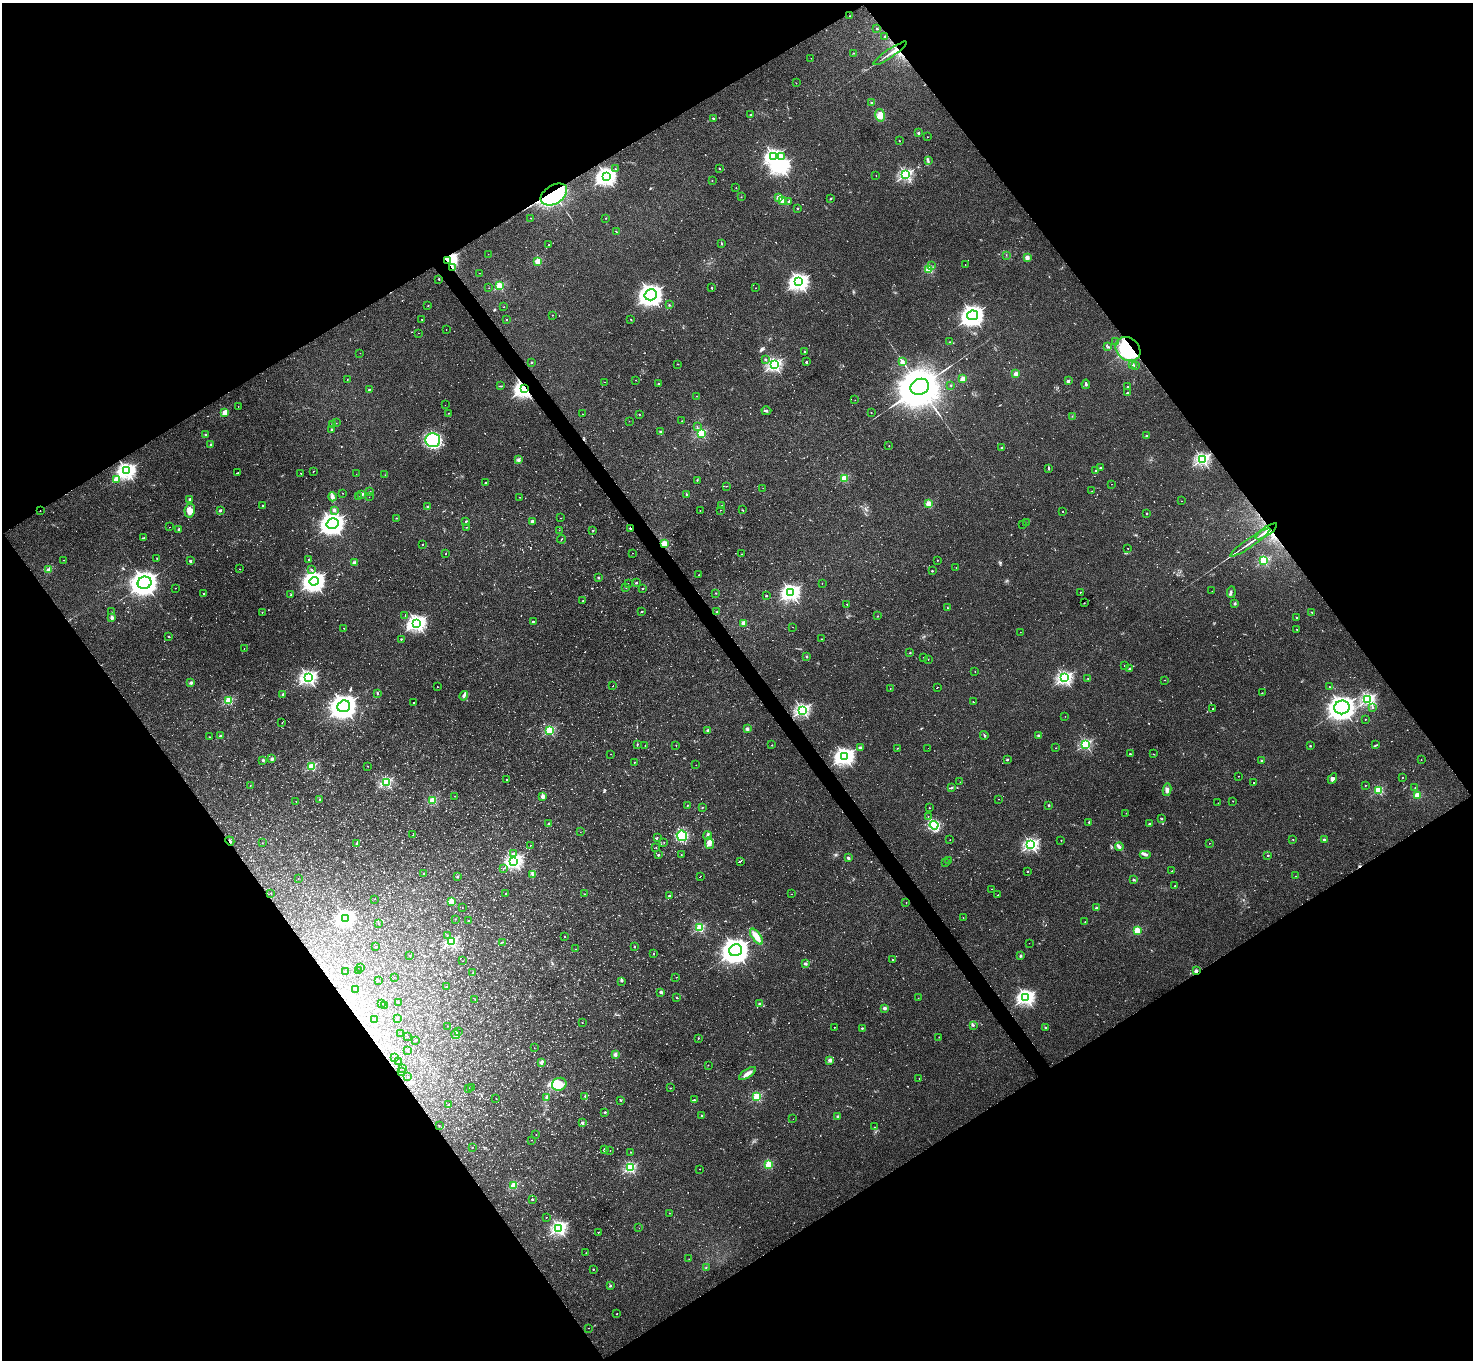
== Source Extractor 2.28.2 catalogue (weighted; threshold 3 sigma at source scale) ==
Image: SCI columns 1-5884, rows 156-5584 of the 5886 x 5878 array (HDU 1 of 3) = the unmasked area's bounding box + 8 px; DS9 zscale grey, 4 x 4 block average (1 PNG px = mean of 4 x 4 image px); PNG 1475 x 1362 px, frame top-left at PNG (2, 3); each listed source drawn as its Kron ellipse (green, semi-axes under 4 px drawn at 4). Shown black and unused: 49% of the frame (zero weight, under 3 of 4 exposures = <1% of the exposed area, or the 3 px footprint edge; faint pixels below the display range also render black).
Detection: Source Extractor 2.28.2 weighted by HDU 2 'WHT'. Background 0.041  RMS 0.0043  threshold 0.0194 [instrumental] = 3 sigma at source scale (4.5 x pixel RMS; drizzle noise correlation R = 1.50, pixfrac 1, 0.05/0.05 arcsec/px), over >= 5 px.
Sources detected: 976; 46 too faint to see at this stretch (4 x 4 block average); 4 inside a brighter object's white glare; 10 cosmic-ray / hot-pixel residue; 3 long thin detections or spike segments (spike, bleed or trail) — neither listed nor drawn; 13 coinciding with a brighter row at this scale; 7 inside a brighter listed object's ellipse — not listed separately; of the other 893, all 500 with FLUX_AUTO >= 0.7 (the completeness limit of this list) listed and drawn (393 fainter detections not listed), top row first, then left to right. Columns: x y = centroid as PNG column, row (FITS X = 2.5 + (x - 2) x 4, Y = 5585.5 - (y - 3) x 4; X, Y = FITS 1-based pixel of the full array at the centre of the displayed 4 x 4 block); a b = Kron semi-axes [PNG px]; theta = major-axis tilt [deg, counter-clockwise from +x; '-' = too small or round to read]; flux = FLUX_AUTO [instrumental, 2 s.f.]
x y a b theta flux
850 16 2 2 - 1.6
877 29 2 2 - 1.8
885 36 2 2 - 5
853 53 2 2 - 0.93
890 53 20 2 34 12
811 58 2 2 - 0.9
796 83 3 2 - 0.76
872 103 2 2 - 10
751 115 3 2 - 2.7
880 115 6 4 -78 24
713 118 2 2 - 6.2
918 133 2 2 - 10
927 137 2 2 - 0.74
899 141 2 2 - 0.93
781 156 2 2 - 3
774 157 3 3 - 830
928 161 4 2 - 3.7
719 168 2 2 - 5.3
615 169 2 2 - 0.71
876 175 2 2 - 2.2
906 175 2 2 - 470
606 176 4 3 - 900
712 180 2 2 - 2.5
736 188 2 2 - 2.1
554 194 14 9 32 490
741 197 2 2 - 0.74
778 198 2 2 - 51
831 198 2 2 - 1.7
782 201 2 2 - 55
789 202 2 2 - 1.6
797 208 2 2 - 7.6
530 218 2 2 - 1.9
606 218 2 2 - 3.4
616 232 2 2 - 1.9
721 244 2 2 - 0.98
549 245 2 2 - 1.5
488 254 2 2 - 0.83
1006 255 2 2 - 0.79
1027 257 2 2 - 59
448 260 3 2 - 860
538 261 2 2 - 110
965 265 2 2 - 0.74
931 266 2 2 - 1.2
453 267 3 2 - 2.1
929 270 2 2 - 190
480 273 2 2 - 1.2
439 279 2 2 - 2.1
799 282 4 3 - 940
499 286 2 2 - 180
489 288 2 2 - 0.75
712 288 2 2 - 7.3
755 288 2 2 - 0.87
651 295 6 5 - 1500
669 305 2 2 - 3.5
428 306 2 2 - 1.5
504 307 2 2 - 1
552 315 2 2 - 2.2
972 315 5 5 - 1300
422 319 2 2 - 0.92
631 319 2 2 - 1.1
506 320 2 2 - 3.6
446 330 2 2 - 0.79
418 333 2 2 - 0.76
1116 341 2 2 - 2
950 342 2 2 - 1.7
1108 347 2 2 - 2.7
1128 349 13 11 -39 240
805 352 2 2 - 11
360 353 2 2 - 0.74
765 359 2 2 - 2.2
532 362 2 2 - 6.7
806 362 2 2 - 10
902 362 2 2 - 50
678 364 2 2 - 0.84
1132 364 2 2 - 8.5
774 365 2 2 - 610
1135 366 2 2 - 10
1016 374 2 2 - 55
347 379 2 2 - 0.89
963 379 2 2 - 91
636 380 2 2 - 1.1
1068 381 2 2 - 22
604 382 2 2 - 2.8
659 384 2 2 - 21
1086 384 5 2 - 4.8
501 386 2 2 - 1.3
951 386 2 2 - 3
920 387 9 7 22 9900
1127 387 2 2 - 3.9
369 389 3 2 - 1.8
524 389 3 3 - 980
1127 393 2 2 - 9.1
697 396 2 2 - 1.2
855 400 2 2 - 0.71
445 405 2 2 - 1
238 406 2 2 - 1.4
766 411 5 2 - 2.9
225 412 2 2 - 81
871 412 2 2 - 2.4
448 413 2 2 - 2.3
582 414 2 2 - 1.1
639 414 2 2 - 3.6
1072 416 2 2 - 0.8
629 421 2 2 - 0.95
682 421 2 2 - 1.3
336 423 2 2 - 0.88
332 425 2 2 - 7.2
697 426 2 2 - 0.8
332 430 2 2 - 21
661 432 2 2 - 23
701 433 2 2 - 260
205 434 2 2 - 4.5
1146 436 2 2 - 8.8
433 440 7 7 - 280
210 445 2 2 - 5
889 446 2 2 - 2.6
1001 448 3 2 - 1.6
1202 459 2 2 - 490
518 460 3 3 - 4.8
1100 468 2 2 - 11
1048 469 3 2 - 2.4
127 471 3 3 - 930
313 471 2 2 - 0.77
1096 471 2 2 - 1.2
237 473 2 2 - 4.5
301 473 2 2 - 1.6
356 474 2 2 - 0.93
385 475 2 2 - 2.1
844 478 2 2 - 150
116 479 2 2 - 77
697 481 2 2 - 1.4
485 483 2 2 - 3.4
1111 484 2 2 - 0.72
726 486 2 2 - 0.71
763 488 2 2 - 1.4
1092 491 2 2 - 0.95
370 492 3 2 - 1.7
343 493 2 2 - 0.96
687 494 2 2 - 1.9
362 495 2 2 - 2.2
332 497 4 3 - 8.6
358 497 2 2 - 1.3
369 497 2 2 - 0.72
519 497 2 2 - 0.87
190 499 2 2 - 21
1181 501 2 2 - 0.95
929 504 2 2 - 120
262 505 2 2 - 2.3
722 505 2 2 - 1.3
428 507 2 2 - 20
220 510 2 2 - 16
334 510 2 2 - 30
700 510 2 2 - 2.1
720 510 2 2 - 0.9
742 510 3 2 - 1.5
40 511 2 2 - 1.9
190 511 7 5 81 24
1063 512 2 2 - 1.8
1147 513 2 2 - 5.7
397 518 2 2 - 1
561 518 2 2 - 1.2
466 521 2 2 - 2.6
532 521 2 2 - 21
1026 522 2 2 - 0.73
333 524 6 5 - 1600
1023 524 2 2 - 1.2
169 527 2 2 - 64
466 527 2 2 - 2
630 528 2 2 - 9.8
179 529 2 2 - 12
559 530 2 2 - 1.2
593 530 2 2 - 5
1266 531 13 2 34 24
144 538 3 2 - 1.8
561 539 4 2 - 1.5
1250 542 24 2 35 15
423 544 2 2 - 2.1
664 544 2 2 - 140
1128 548 2 2 - 1.1
633 553 2 2 - 0.82
446 554 2 2 - 1.1
742 554 2 2 - 1.1
157 558 2 2 - 0.89
309 559 2 2 - 6.2
63 560 2 2 - 1.1
937 560 2 2 - 0.9
190 561 2 2 - 18
1264 561 2 2 - 260
354 563 2 2 - 52
956 568 2 2 - 2.5
239 569 2 2 - 1.8
311 569 2 2 - 1.4
49 570 2 2 - 71
932 571 2 2 - 7.5
699 575 2 2 - 1.6
598 577 2 2 - 17
314 581 5 4 - 1400
145 583 7 6 - 2300
628 583 2 2 - 0.73
636 583 2 2 - 9
822 583 2 2 - 0.86
626 587 2 2 - 9.9
175 588 2 2 - 1.6
643 588 2 2 - 4.9
1212 591 2 2 - 0.86
791 592 3 3 - 780
1080 592 2 2 - 2.2
1231 592 6 2 84 4.1
716 593 2 2 - 3.2
203 594 2 2 - 3.2
291 595 3 2 - 2.1
766 596 2 2 - 5.2
583 600 2 2 - 1.5
1084 603 2 2 - 0.73
1235 603 2 2 - 19
847 604 2 2 - 1.6
947 608 2 2 - 1.2
642 611 2 2 - 4.4
111 612 2 2 - 0.84
262 612 2 2 - 2.2
717 612 2 2 - 9.4
1312 612 3 2 - 1.4
405 616 2 2 - 0.81
877 616 2 2 - 1
112 618 2 2 - 37
1297 618 2 2 - 2.1
533 621 3 2 - 1.5
417 623 3 3 - 870
743 623 2 2 - 55
793 627 2 2 - 0.74
343 628 2 2 - 1.5
1297 629 2 2 - 2.1
1020 632 2 2 - 0.86
168 636 2 2 - 1.9
401 639 2 2 - 4.7
821 639 2 2 - 1.2
244 649 2 2 - 0.87
910 653 2 2 - 4.2
807 656 2 2 - 11
923 657 2 2 - 1.1
928 659 2 2 - 1.8
1124 666 2 2 - 0.73
1129 669 2 2 - 12
975 671 2 2 - 1.4
308 678 3 2 - 690
1064 678 3 2 - 550
1088 679 2 2 - 0.9
1164 680 2 2 - 0.77
191 683 2 2 - 14
613 686 2 2 - 14
437 687 2 2 - 1.8
937 687 2 2 - 9.2
1329 687 2 2 - 1.8
890 688 2 2 - 2.3
378 693 4 2 - 2.2
1262 693 2 2 - 1
283 694 2 2 - 17
464 696 5 3 - 5.9
1368 699 2 2 - 520
229 701 2 2 - 210
973 702 2 2 - 1.6
414 703 2 2 - 3.1
344 706 6 5 - 2400
1342 707 8 7 - 1700
1372 707 2 2 - 2.2
1213 709 2 2 - 0.77
802 710 2 2 - 500
1065 716 2 2 - 0.74
1365 719 2 2 - 1.7
282 723 2 2 - 2.2
747 729 2 2 - 24
708 730 2 2 - 16
550 731 2 2 - 270
984 735 4 2 - 2.6
1038 735 2 2 - 18
220 736 2 2 - 17
209 737 2 2 - 2.9
637 744 4 2 - 1.6
1085 744 2 2 - 350
645 745 2 2 - 1.7
772 745 2 2 - 2.8
1376 745 4 2 - 2.7
676 746 2 2 - 1
1310 746 2 2 - 7.3
860 748 2 2 - 26
897 748 2 2 - 3.5
928 748 2 2 - 1.2
1056 748 2 2 - 0.72
610 754 2 2 - 1.3
1130 754 2 2 - 6.6
1153 754 2 2 - 1.3
844 756 4 3 - 900
272 759 2 2 - 30
263 760 2 2 - 15
1007 760 2 2 - 2.7
1262 760 2 2 - 14
1421 760 2 2 - 1.1
634 762 2 2 - 3.7
696 765 2 2 - 1.1
312 766 2 2 - 220
368 766 2 2 - 0.75
1238 776 2 2 - 0.72
1402 777 2 2 - 2.1
1332 779 5 3 - 7.4
506 780 2 2 - 4.4
386 782 2 2 - 370
960 782 2 2 - 1.1
1254 782 2 2 - 1.6
250 785 2 2 - 2.4
1365 785 2 2 - 1.5
951 787 2 2 - 1.6
1415 788 2 2 - 2.2
1167 790 6 4 79 8.8
1378 790 2 2 - 220
1417 795 2 2 - 100
455 796 2 2 - 2.8
543 796 2 2 - 40
320 799 2 2 - 10
999 799 2 2 - 0.79
433 800 2 2 - 160
296 801 2 2 - 0.71
1233 801 2 2 - 0.7
1218 803 2 2 - 0.95
687 805 2 2 - 4.8
1049 805 2 2 - 10
702 808 2 2 - 2
929 808 2 2 - 3.7
1126 813 2 2 - 1.5
928 816 2 2 - 1.2
1162 819 3 2 - 2.2
1089 822 2 2 - 3.8
549 824 2 2 - 20
1149 824 2 2 - 15
934 825 4 4 - 130
580 832 2 2 - 0.98
413 835 2 2 - 1.5
682 836 5 5 - 120
707 836 4 2 - 5.7
657 837 2 2 - 1.5
1293 839 2 2 - 1.3
950 840 2 2 - 1.4
1061 840 2 2 - 3.4
1324 840 2 2 - 23
230 841 5 2 - 2.8
664 842 2 2 - 2
262 843 2 2 - 0.91
357 843 2 2 - 8.1
709 843 6 4 -75 12
1209 843 2 2 - 0.88
530 845 2 2 - 0.76
1031 845 2 2 - 620
1119 846 4 4 - 5.6
656 847 2 2 - 1.2
514 854 2 2 - 5.6
658 855 2 2 - 8.8
681 855 2 2 - 2.8
1145 855 6 3 0 7
1268 855 2 2 - 8.3
848 858 3 2 - 5.3
949 860 2 2 - 1.9
514 861 3 3 - 740
740 861 3 2 - 9.8
946 863 3 2 - 1.5
503 869 2 2 - 0.87
1028 871 2 2 - 4.5
1172 871 2 2 - 0.79
423 874 2 2 - 0.89
533 875 2 2 - 1.6
700 876 3 2 - 34
1295 876 2 2 - 2.2
457 877 2 2 - 11
298 879 2 2 - 1.2
1133 880 2 2 - 12
1175 886 2 2 - 3.9
991 889 2 2 - 0.85
271 893 2 2 - 2.2
506 894 2 2 - 2.3
584 894 2 2 - 0.77
791 894 2 2 - 3.9
998 895 3 2 - 3.1
669 896 2 2 - 13
374 899 2 2 - 0.72
451 901 2 2 - 76
906 902 2 2 - 1.4
462 907 2 2 - 1.1
1096 908 2 2 - 22
345 918 3 3 - 830
963 918 2 2 - 1.1
455 919 2 2 - 1.8
468 921 2 2 - 6.5
1085 922 2 2 - 1.9
378 923 2 2 - 2.4
700 928 2 2 - 240
1137 930 2 2 - 130
447 935 2 2 - 0.88
564 936 2 2 - 2.1
756 936 9 4 -54 29
451 942 2 2 - 420
502 942 2 2 - 1.4
1029 943 2 2 - 0.71
634 946 2 2 - 4.5
375 947 3 2 - 1.4
576 949 2 2 - 0.78
736 950 6 6 - 2900
653 954 2 2 - 2.3
410 955 2 2 - 0.81
1020 956 2 2 - 17
892 960 2 2 - 2.6
463 961 2 2 - 0.71
806 964 2 2 - 24
361 967 2 2 - 1.3
359 971 2 2 - 1.3
1196 971 2 2 - 38
346 972 2 2 - 1.3
473 972 2 2 - 0.93
394 977 2 2 - 0.84
676 977 2 2 - 1.2
379 981 2 2 - 0.7
622 981 3 2 - 2.2
447 986 2 2 - 0.82
355 990 2 2 - 1.7
661 992 2 2 - 30
677 997 2 2 - 1.8
1026 997 3 3 - 800
918 998 2 2 - 1.7
475 999 2 2 - 0.9
382 1003 2 2 - 0.74
398 1003 2 2 - 0.8
760 1004 2 2 - 18
385 1005 2 2 - 0.91
884 1008 2 2 - 32
397 1019 3 2 - 1.3
374 1020 2 2 - 0.74
582 1023 2 2 - 1
973 1025 3 2 - 2.4
448 1026 2 2 - 0.85
834 1027 2 2 - 1
1046 1027 2 2 - 1.4
862 1028 2 2 - 6.7
459 1032 2 2 - 0.79
400 1033 2 2 - 4.3
456 1035 5 3 - 5.7
407 1037 2 2 - 0.72
939 1037 2 2 - 2.1
698 1038 2 2 - 1.5
415 1040 2 2 - 11
534 1048 2 2 - 0.88
407 1051 2 2 - 0.71
615 1054 2 2 - 40
395 1058 2 2 - 0.95
830 1060 2 2 - 30
398 1062 2 2 - 0.83
541 1063 2 2 - 25
708 1065 2 2 - 0.84
402 1069 2 2 - 1
401 1071 2 2 - 0.74
748 1073 10 3 34 14
407 1077 2 2 - 0.84
919 1078 2 2 - 0.92
559 1084 7 6 - 42
472 1087 2 2 - 0.74
469 1088 2 2 - 0.84
670 1088 2 2 - 1.4
585 1096 2 2 - 3.8
756 1097 2 2 - 220
546 1098 3 2 - 2.9
496 1099 2 2 - 0.74
621 1100 3 2 - 1.4
694 1100 2 2 - 5.5
449 1104 2 2 - 0.87
605 1112 2 2 - 7.9
702 1116 2 2 - 6
837 1116 2 2 - 12
793 1119 2 2 - 0.84
582 1123 2 2 - 20
439 1126 2 2 - 0.81
875 1127 2 2 - 0.78
536 1135 2 2 - 0.8
532 1140 2 2 - 0.9
472 1148 2 2 - 0.88
604 1150 3 2 - 3.2
610 1151 2 2 - 1.4
630 1152 2 2 - 0.82
768 1164 2 2 - 170
630 1168 2 2 - 370
700 1169 2 2 - 1.5
514 1185 2 2 - 150
532 1199 2 2 - 8.6
669 1213 2 2 - 1.5
546 1217 2 2 - 1.7
559 1228 2 2 - 660
639 1228 2 2 - 0.87
598 1232 2 2 - 1
586 1253 2 2 - 0.86
689 1259 2 2 - 0.78
706 1267 2 2 - 1.3
593 1269 2 2 - 2.6
610 1286 2 2 - 10
617 1314 2 2 - 1.7
588 1328 2 2 - 1.2
Overlapping masked pixels (flux is a lower limit): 12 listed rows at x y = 890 53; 554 194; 448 260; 453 267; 1128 349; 524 389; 40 511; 630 528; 1266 531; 664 544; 230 841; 1196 971
Diffuse or blended objects may show on this block-average render without a row.